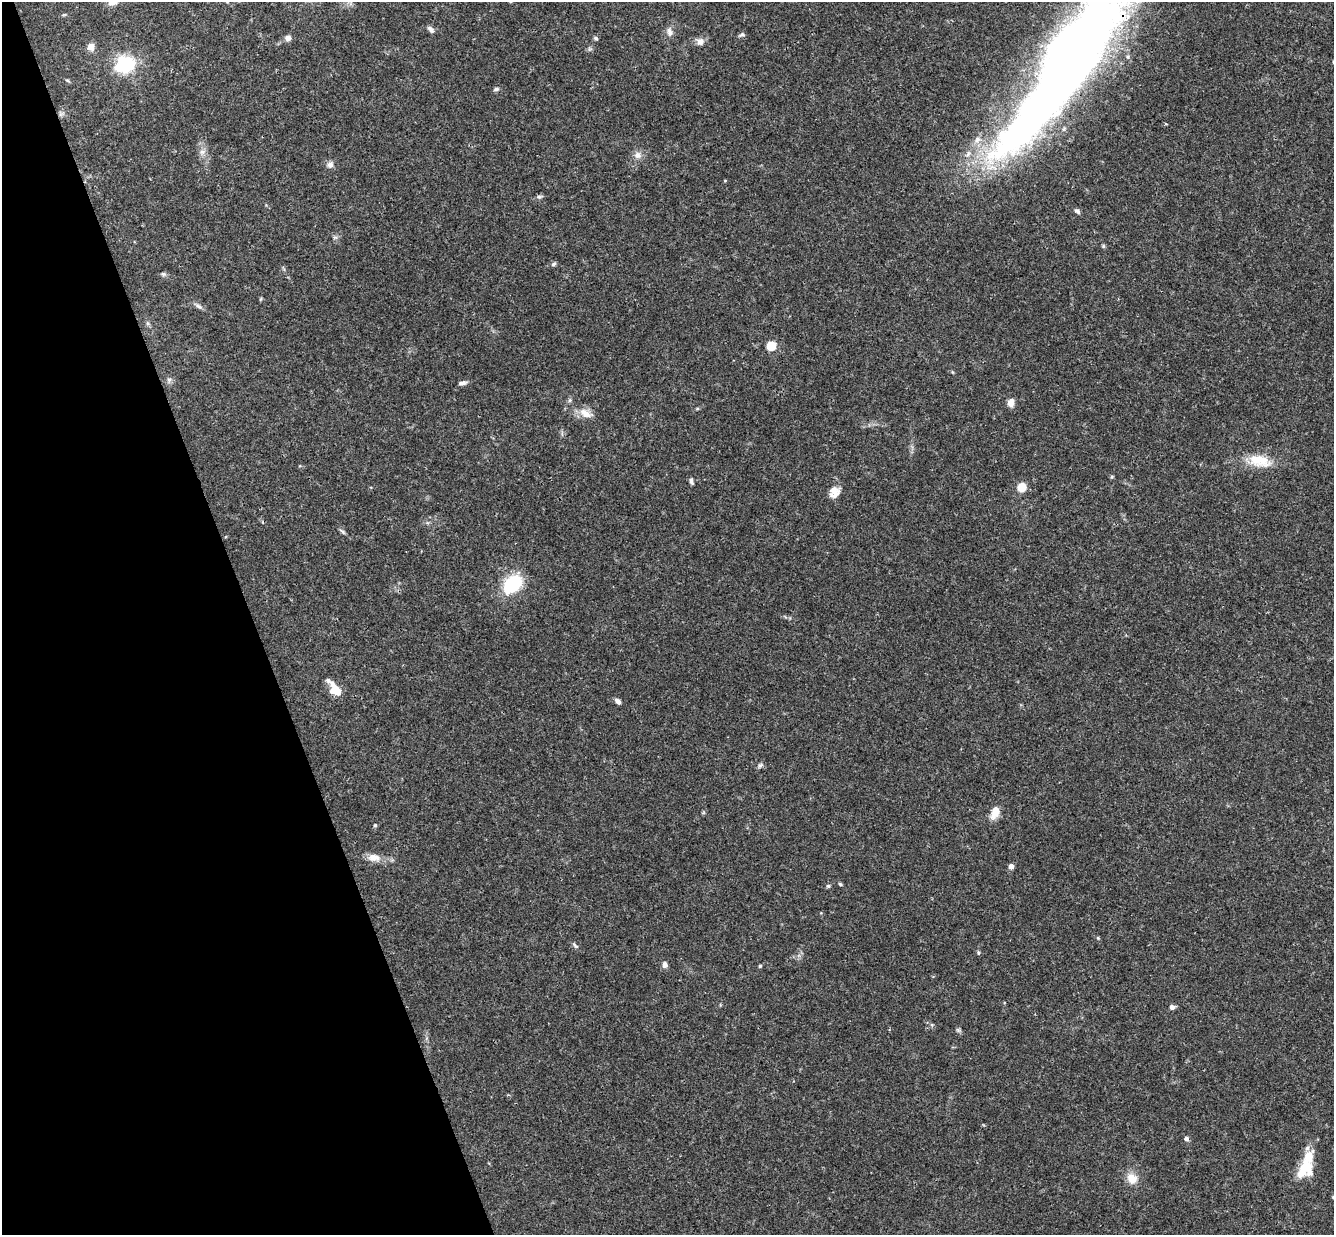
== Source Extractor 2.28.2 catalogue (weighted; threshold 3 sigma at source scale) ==
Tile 5 of 4 x 4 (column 1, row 2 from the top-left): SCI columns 59-1390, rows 2757-3989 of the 5439 x 5390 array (HDU 1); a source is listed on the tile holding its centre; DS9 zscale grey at full resolution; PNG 1336 x 1237 px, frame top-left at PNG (2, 2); no overlay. Shown black and unused: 19% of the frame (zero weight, under 3 of 4 exposures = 6% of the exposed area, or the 3 px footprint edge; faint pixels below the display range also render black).
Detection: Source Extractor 2.28.2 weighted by HDU 2 'WHT'; one run over the whole footprint, this tile lists its part. Background 0.0512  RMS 0.0029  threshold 0.0131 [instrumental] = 3 sigma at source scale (4.5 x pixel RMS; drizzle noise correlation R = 1.50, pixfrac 1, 0.05/0.05 arcsec/px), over >= 5 px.
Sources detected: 57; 2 inside a brighter object's white glare — not listed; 1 inside a brighter listed object's ellipse — not listed separately; the other 54 listed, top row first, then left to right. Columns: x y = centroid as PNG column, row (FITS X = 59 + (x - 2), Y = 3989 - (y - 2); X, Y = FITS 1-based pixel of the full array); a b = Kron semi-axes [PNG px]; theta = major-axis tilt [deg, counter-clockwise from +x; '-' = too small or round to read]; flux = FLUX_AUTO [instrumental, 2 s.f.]
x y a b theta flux
113 2 13 7 12 1.9
64 15 6 3 19 0.32
430 29 10 6 -48 0.96
669 32 13 7 -81 1.4
742 34 8 5 21 0.59
288 38 7 7 - 1.3
596 38 6 4 -23 0.44
700 41 9 9 - 1.6
91 47 9 8 - 2
1074 54 144 49 53 310
125 64 16 14 16 18
496 89 7 5 16 0.56
977 140 10 8 65 1.7
202 152 8 7 - 1.1
637 155 10 9 - 1.6
330 165 9 8 - 1.1
539 197 7 5 15 0.61
1077 211 8 5 -32 0.7
335 237 7 4 0 0.51
554 264 7 4 28 0.54
163 274 6 5 - 0.52
260 299 6 3 70 0.29
198 306 10 5 -27 0.85
771 346 5 5 - 15
169 379 7 4 1 0.61
462 383 9 5 12 1
570 400 6 5 - 0.54
1011 403 7 6 - 2.5
585 413 18 9 -29 3.3
1259 461 31 15 -13 7.5
691 481 8 4 -74 0.72
1022 487 5 5 - 13
834 492 15 13 64 2.9
343 532 10 4 -41 0.62
513 584 18 12 41 19
335 689 18 11 -54 4.2
618 701 7 5 -43 1.1
760 765 7 6 - 0.68
995 812 19 9 70 3.2
375 825 5 4 - 0.34
374 857 17 10 -5 2.8
1011 866 4 4 - 2.4
840 884 6 3 -44 0.35
828 886 6 4 40 0.43
1098 938 5 4 - 0.3
575 946 11 4 -41 0.63
978 953 7 3 -82 0.37
665 965 6 5 - 1.4
760 966 5 4 - 0.34
1172 1007 5 5 - 1.3
958 1030 8 5 -45 0.53
1186 1139 6 5 - 0.7
1304 1169 24 17 55 7.9
1132 1178 13 11 -50 3.6
Overlapping masked pixels (flux is a lower limit): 1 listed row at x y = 1074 54
Isophote crosses this tile's border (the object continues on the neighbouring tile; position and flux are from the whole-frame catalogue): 2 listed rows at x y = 113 2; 1074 54